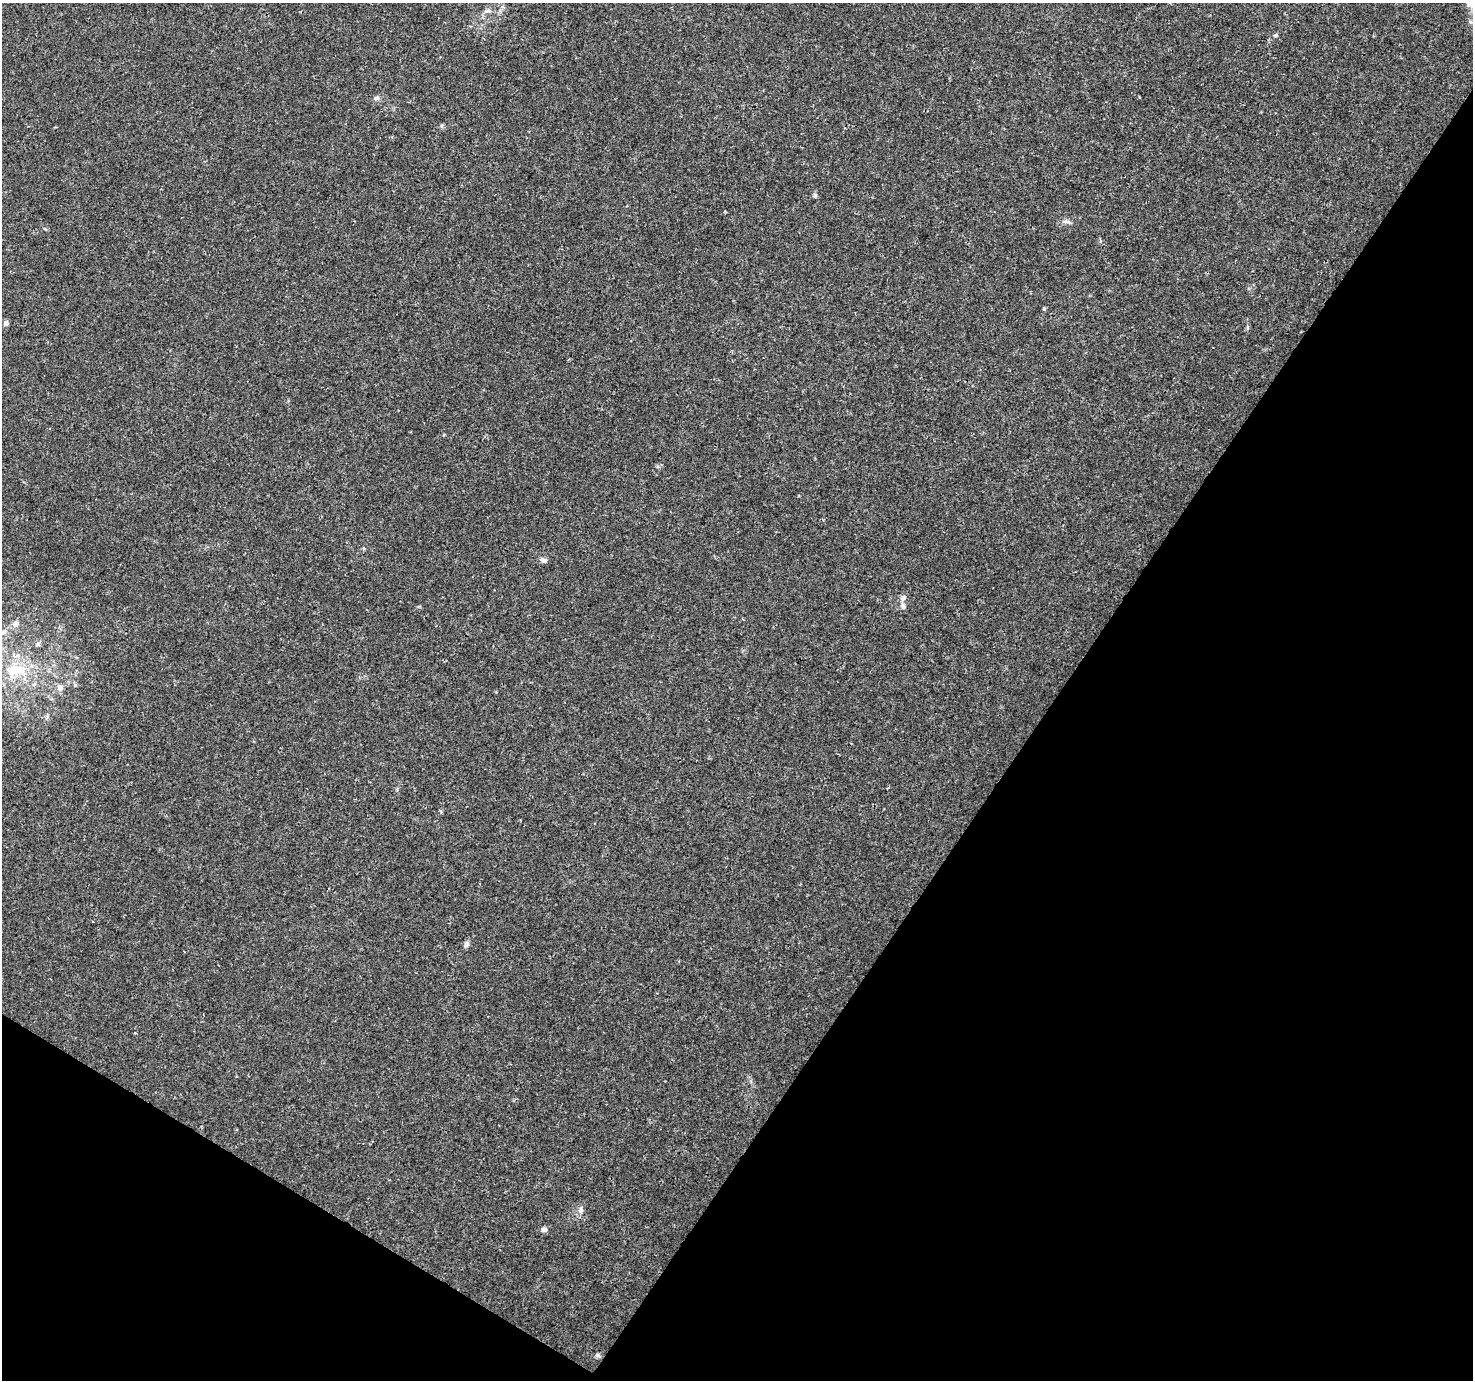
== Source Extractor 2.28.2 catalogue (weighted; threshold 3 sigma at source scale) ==
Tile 15 of 4 x 4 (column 3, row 4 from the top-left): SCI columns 2942-4412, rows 190-1567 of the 5890 x 5957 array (HDU 1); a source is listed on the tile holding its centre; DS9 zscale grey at full resolution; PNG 1475 x 1382 px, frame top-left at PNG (2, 3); no overlay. Shown black and unused: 34% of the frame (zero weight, under 3 of 4 exposures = <1% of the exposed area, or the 3 px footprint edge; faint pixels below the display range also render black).
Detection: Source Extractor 2.28.2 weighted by HDU 2 'WHT'; one run over the whole footprint, this tile lists its part. Background 0.0162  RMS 0.0015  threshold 0.00687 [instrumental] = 3 sigma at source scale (4.5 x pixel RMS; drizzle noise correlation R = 1.50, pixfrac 1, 0.0396/0.0396 arcsec/px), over >= 5 px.
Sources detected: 19; all 19 listed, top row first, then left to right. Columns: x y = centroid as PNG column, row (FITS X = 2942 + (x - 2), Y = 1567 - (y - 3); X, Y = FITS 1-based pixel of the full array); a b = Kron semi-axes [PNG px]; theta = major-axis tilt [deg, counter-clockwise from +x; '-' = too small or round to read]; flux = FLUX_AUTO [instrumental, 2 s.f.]
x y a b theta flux
1470 3 9 8 - 0.82
488 11 8 6 28 0.5
1275 35 6 4 20 0.24
376 98 8 5 10 0.39
815 195 6 5 - 0.26
1066 222 12 4 -6 0.44
1044 309 4 3 - 0.25
6 323 5 5 - 0.6
544 560 10 6 -17 0.45
904 598 11 5 47 0.49
903 606 8 7 - 0.47
15 623 8 8 - 0.76
38 644 6 6 - 0.39
15 670 30 19 17 6.3
60 688 9 8 - 0.71
466 944 9 6 69 0.46
581 1210 8 5 -84 0.42
544 1229 7 6 - 0.44
597 1355 8 6 -16 0.31
Isophote crosses this tile's border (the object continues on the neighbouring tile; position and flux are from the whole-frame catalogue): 1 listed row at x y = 1470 3